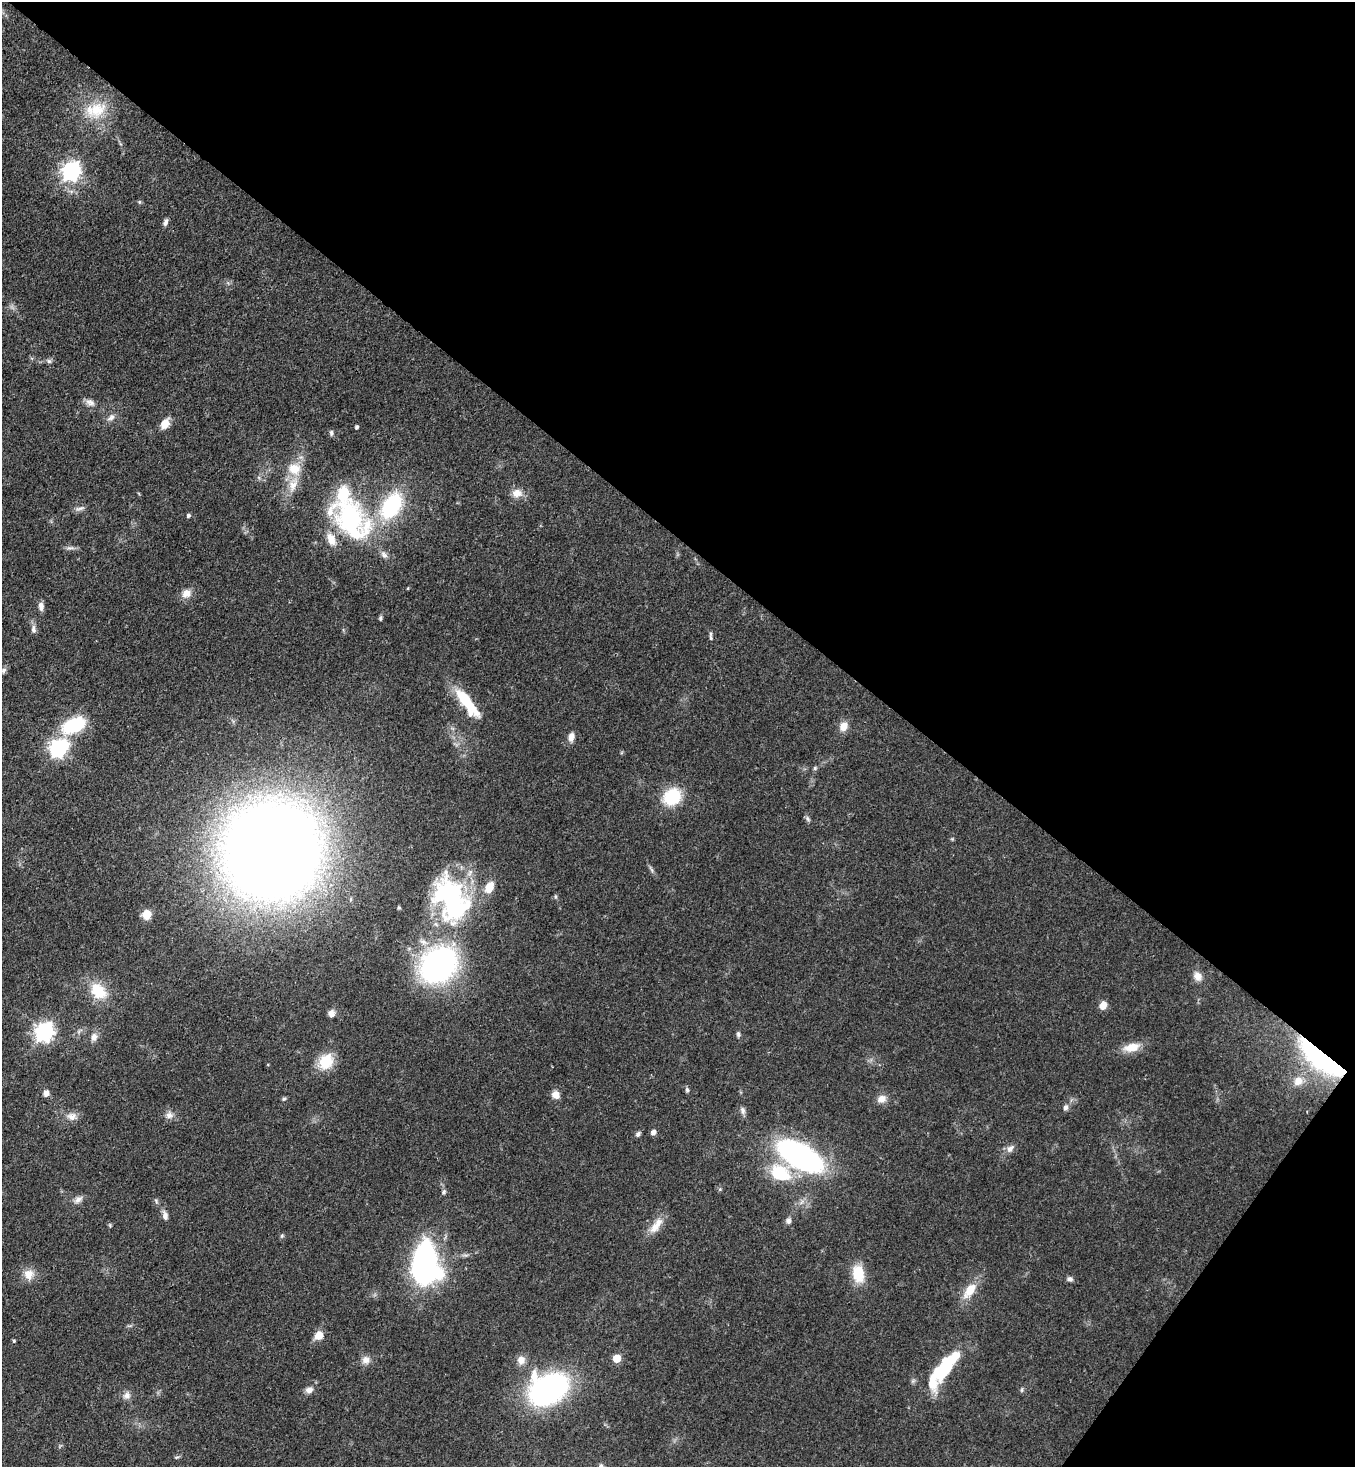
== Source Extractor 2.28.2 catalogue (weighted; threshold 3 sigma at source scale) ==
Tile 8 of 4 x 4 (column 4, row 2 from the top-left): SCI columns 4425-5777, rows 2990-4454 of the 6003 x 5980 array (HDU 1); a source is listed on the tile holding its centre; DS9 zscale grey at full resolution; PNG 1357 x 1469 px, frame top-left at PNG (2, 2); no overlay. Shown black and unused: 40% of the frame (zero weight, under 3 of 4 exposures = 7% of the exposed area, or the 3 px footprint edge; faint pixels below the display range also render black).
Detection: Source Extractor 2.28.2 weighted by HDU 2 'WHT'; one run over the whole footprint, this tile lists its part. Background 0.0796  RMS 0.0039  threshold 0.0176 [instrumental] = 3 sigma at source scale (4.5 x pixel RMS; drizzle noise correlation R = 1.50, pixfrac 1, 0.05/0.05 arcsec/px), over >= 5 px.
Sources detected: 94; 3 inside a brighter object's white glare — not listed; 3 inside a brighter listed object's ellipse — not listed separately; the other 88 listed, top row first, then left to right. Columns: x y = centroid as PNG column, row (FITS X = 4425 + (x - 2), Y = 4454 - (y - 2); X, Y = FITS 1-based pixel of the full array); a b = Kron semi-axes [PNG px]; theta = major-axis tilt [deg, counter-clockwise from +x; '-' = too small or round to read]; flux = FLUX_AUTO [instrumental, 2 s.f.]
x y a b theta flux
95 110 31 20 13 14
71 171 8 7 - 170
166 222 10 5 71 1.2
49 361 6 6 - 0.93
90 402 13 7 -20 2.1
111 417 12 8 40 2
165 424 13 9 63 4
357 427 4 4 - 0.81
331 433 8 5 -84 0.81
294 469 17 15 -6 7.6
293 485 23 11 71 6.6
517 493 14 11 2 3.6
391 506 34 21 57 34
80 508 13 5 12 1.4
188 515 5 5 - 0.77
351 519 49 32 -53 70
70 548 12 3 -4 1.1
408 588 4 3 - 0.35
186 593 13 11 31 3.3
41 606 10 6 -83 2.1
380 618 7 4 77 0.68
33 629 11 6 -88 1.6
710 638 8 4 -76 0.8
4 670 8 6 55 1.1
467 703 40 11 -53 17
73 725 25 14 25 24
843 726 12 10 63 3.5
571 737 11 7 76 2.3
58 749 8 7 - 130
815 768 5 5 - 0.66
672 797 18 15 42 19
808 819 9 4 -55 0.86
272 850 64 63 - 890
652 870 7 4 -71 0.78
489 887 11 7 64 7.3
451 899 58 37 -64 65
399 908 6 3 -18 0.46
147 914 7 6 - 8.1
439 965 32 25 42 110
1197 976 12 10 -55 2.8
98 991 21 15 -48 12
1103 1005 9 7 69 3.5
331 1014 8 7 - 2.1
44 1032 7 7 - 170
738 1034 7 5 -81 0.84
94 1037 11 8 79 2.1
1132 1047 20 10 14 6.3
1321 1057 44 14 -39 100
326 1061 19 16 52 10
1298 1081 13 12 - 4.4
687 1090 7 5 -74 0.79
46 1093 8 7 - 1.7
556 1094 10 9 - 2.7
284 1099 6 4 21 0.64
882 1099 12 10 19 2.9
1065 1108 7 6 - 1.4
743 1110 10 6 -83 1.4
169 1115 10 9 - 2.2
72 1116 14 10 -7 3.1
653 1132 5 5 - 1.7
638 1134 8 5 53 1
1010 1149 11 8 46 2
800 1156 36 16 -30 120
780 1173 28 19 -27 18
444 1192 7 5 39 0.82
78 1199 13 7 35 2
156 1201 8 3 -60 0.6
165 1216 11 7 -82 1.9
788 1221 8 7 - 1.4
110 1225 5 5 - 0.49
656 1226 26 10 54 5.4
282 1236 6 5 - 0.61
425 1263 41 25 -89 91
28 1274 14 13 - 4.4
858 1274 20 14 -84 10
1070 1279 8 6 -6 1.1
970 1290 22 10 53 7.7
319 1335 9 8 - 5
14 1341 5 4 - 0.54
956 1356 18 11 60 5.3
617 1358 5 5 - 9.8
366 1360 11 10 - 2.5
521 1360 11 10 - 2.9
939 1372 23 16 80 12
548 1389 33 24 25 100
309 1390 10 7 14 2.1
1022 1390 6 4 89 0.57
127 1395 10 9 - 2.1
Overlapping masked pixels (flux is a lower limit): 1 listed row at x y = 1321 1057